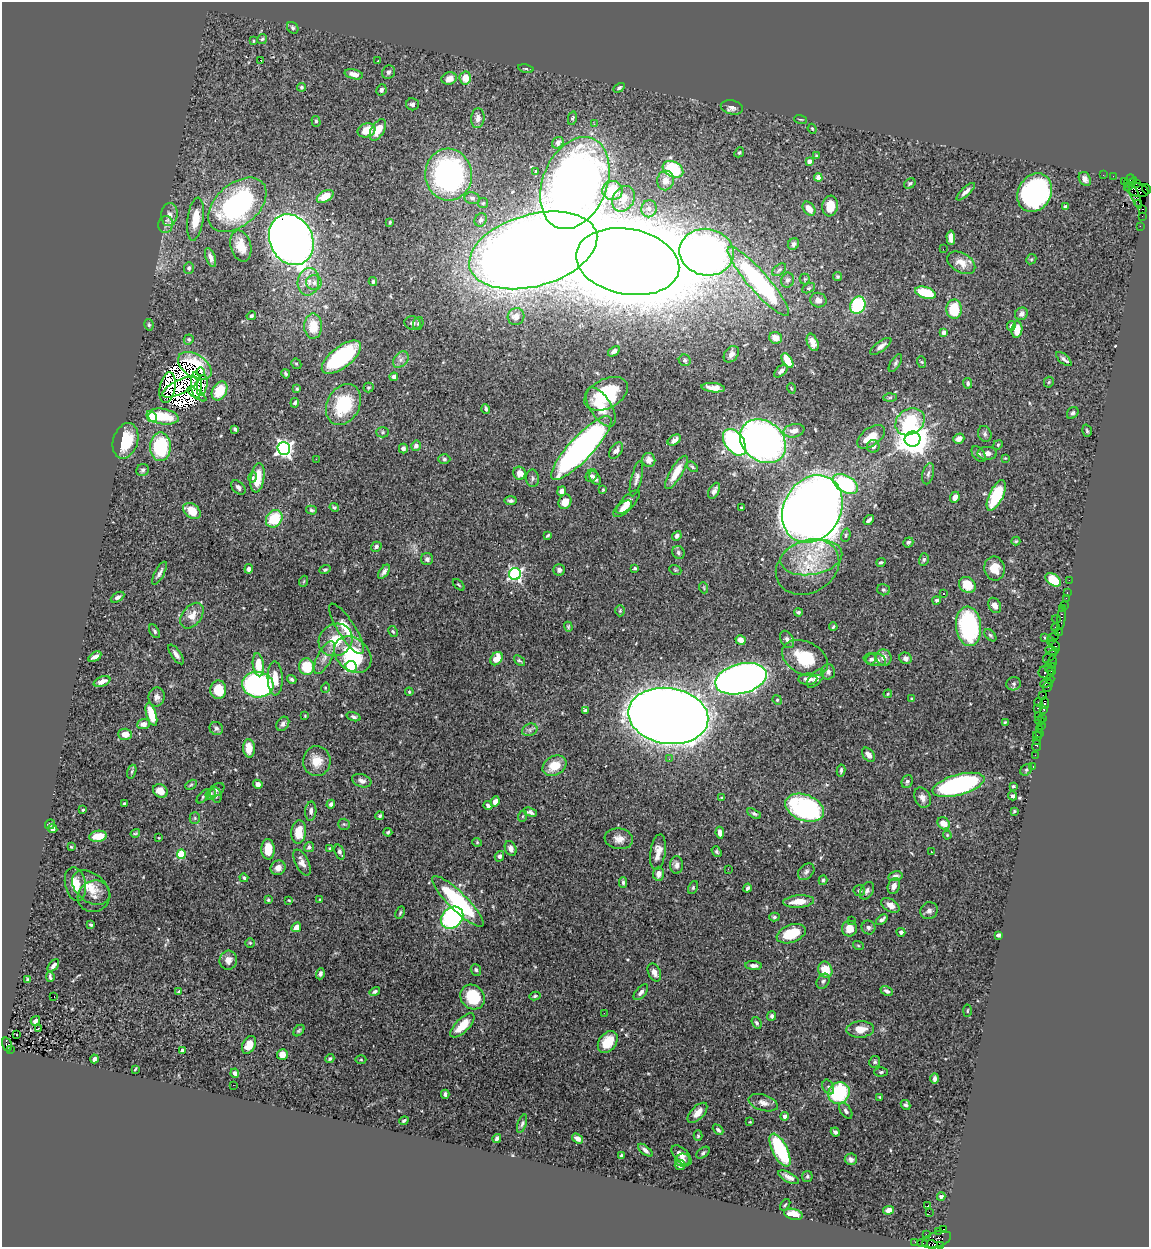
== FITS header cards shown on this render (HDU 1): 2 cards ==
NAXIS1  =                 1147
NAXIS2  =                 1245

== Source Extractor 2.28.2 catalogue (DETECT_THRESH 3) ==
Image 1147 x 1245 px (HDU 1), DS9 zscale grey, 1 PNG px = 1 image px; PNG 1151 x 1249 px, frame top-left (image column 1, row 1245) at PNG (2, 2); each listed source drawn as its Kron ellipse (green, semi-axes under 4 px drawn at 4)
Background 1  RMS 0.036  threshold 0.107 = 3 sigma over >= 5 px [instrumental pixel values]
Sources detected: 529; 10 with non-positive FLUX_AUTO (blend fragments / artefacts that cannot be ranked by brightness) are neither listed nor drawn; of the other 519, the 500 brightest by FLUX_AUTO listed and drawn (19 fainter detections omitted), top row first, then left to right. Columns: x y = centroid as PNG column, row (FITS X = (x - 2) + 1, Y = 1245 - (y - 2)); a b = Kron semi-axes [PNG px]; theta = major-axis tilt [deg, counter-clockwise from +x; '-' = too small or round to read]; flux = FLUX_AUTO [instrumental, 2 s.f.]
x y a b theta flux
293 28 6 5 - 4.7
262 39 5 4 - 3.6
253 41 3 3 - 2.3
260 60 3 2 - 30
378 61 3 2 - 9.8
526 69 8 4 -12 3.3
389 72 7 6 - 5.4
354 74 9 5 -12 17
465 78 6 5 - 30
449 79 8 6 15 19
302 87 4 4 - 3.9
619 88 6 4 32 4.7
381 90 6 5 - 6.8
412 104 6 6 - 7.9
732 107 11 7 -14 11
478 118 10 6 84 11
572 118 7 4 78 3.7
800 119 6 3 -19 2.3
316 121 5 4 - 4.7
594 124 3 2 - 4.8
812 129 5 4 - 2.3
366 130 9 6 20 36
378 130 12 6 59 38
558 143 6 5 - 7.2
739 152 5 4 - 3.5
816 156 4 3 - 2.2
809 161 4 4 - 15
673 169 11 7 -28 130
536 171 3 3 - 2.9
449 175 26 23 -86 620
1103 175 2 2 - 17
1113 176 2 2 - 17
818 178 4 4 - 34
1085 179 7 5 -60 12
665 181 10 8 81 15
1124 181 4 3 - 130
1129 181 7 4 66 200
575 183 48 32 68 2400
910 183 6 4 33 4.6
1130 184 8 2 48 190
1136 184 4 3 - 40
1146 189 5 3 - 54
1137 190 12 7 -19 490
613 191 10 9 - 55
966 192 12 4 43 11
1035 193 20 16 60 640
325 196 9 5 30 33
1135 196 13 4 -68 440
472 198 7 6 - 8.3
623 199 13 10 58 23
483 203 5 5 - 3.7
1139 203 4 2 - 33
237 205 34 21 40 420
830 206 10 7 81 44
1065 207 4 4 - 6.6
649 209 8 7 - 9.7
809 209 8 5 -53 22
1142 209 4 3 - 120
169 214 11 8 85 15
1142 216 2 2 - 15
195 219 21 8 82 48
481 220 7 5 56 8
390 222 3 3 - 3.2
166 225 8 7 - 9.4
1140 226 2 2 - 32
951 238 7 4 -86 23
291 240 26 21 -63 2200
793 244 6 5 - 7.5
241 246 16 10 -74 37
943 249 2 2 - 37
533 250 66 36 16 9500
707 252 27 23 -11 1500
211 257 10 4 -69 12
1031 259 5 4 - 2.9
628 262 52 32 -10 19000
961 263 15 9 -30 29
189 268 6 5 - 5.8
779 270 8 5 40 5.6
838 277 4 4 - 3.8
805 279 5 5 - 2.9
787 280 8 6 71 7
758 281 45 10 -49 400
308 282 14 10 79 26
373 282 4 3 - 4.3
314 283 8 7 - 11
808 288 7 4 27 4.2
925 293 11 5 -17 75
818 300 8 7 - 13
858 305 9 7 67 190
954 309 9 8 - 74
1021 314 6 6 - 9.6
251 316 5 4 - 4.8
516 317 8 8 - 15
412 323 8 6 -16 9.1
418 323 6 5 - 4.5
149 325 6 4 -78 3.6
313 326 12 9 -90 49
1011 326 5 4 - 10
1017 330 8 5 82 32
944 332 4 3 - 11
776 338 6 6 - 20
189 339 5 5 - 4.3
813 342 9 5 -69 18
881 346 12 5 36 12
614 351 6 4 37 8.5
731 354 9 6 52 13
341 357 23 10 38 250
1064 359 9 4 -41 7.2
401 360 9 6 49 11
685 360 6 5 - 4.5
787 360 8 4 -58 38
922 362 6 3 -71 2.6
895 363 10 4 57 5.3
296 364 5 5 - 3.4
195 366 19 11 -32 46
781 371 8 4 41 6.3
200 372 4 3 - 6.5
286 374 5 3 - 4.4
394 377 4 4 - 15
1049 382 5 5 - 3.2
968 383 5 4 - 5.2
196 385 13 5 -87 6.8
202 385 11 5 80 9.3
180 387 19 7 26 5.7
167 388 15 8 79 13
368 388 5 5 - 3.5
713 388 12 4 -6 17
791 388 5 3 - 2
297 389 4 4 - 3.1
219 391 10 7 62 61
197 394 11 4 -34 6.8
606 394 23 14 28 150
890 397 7 4 2 3.9
295 403 5 4 - 5.6
343 405 21 16 61 130
601 407 22 10 -57 54
486 409 5 3 - 4.6
1073 413 6 5 - 5.1
152 417 5 4 - 82
163 417 16 7 -8 79
910 422 15 12 36 130
235 429 4 3 - 5.5
794 431 10 6 11 20
1087 431 6 4 -74 3.7
382 432 6 5 - 4.5
985 434 8 6 -68 6.3
871 437 16 9 36 43
912 439 8 7 - 5000
959 439 6 4 36 14
674 440 7 4 33 14
126 441 18 12 73 78
763 441 25 20 -39 1400
734 442 15 9 -54 520
998 445 5 4 - 3.1
416 446 5 5 - 8.2
873 446 6 6 - 8.8
160 447 14 10 89 160
581 448 42 11 47 930
284 449 6 6 - 860
403 449 5 4 - 9.1
616 450 9 5 54 9.9
987 453 10 6 0 13
979 454 9 5 -50 6.5
1005 458 4 4 - 2
316 459 2 2 - 7
444 459 6 4 0 4.6
649 460 7 6 - 17
692 467 6 4 -39 4.1
143 470 6 6 - 5
676 472 19 6 59 36
520 473 7 6 - 20
928 474 11 5 76 7.3
591 476 7 5 53 5.7
253 477 5 4 - 5.6
257 478 15 6 81 50
533 478 9 6 -88 5.8
595 478 7 5 -56 7.2
636 479 18 5 76 11
845 484 14 8 -31 210
238 487 8 5 -45 8.7
603 490 4 3 - 2.4
562 491 5 4 - 13
714 491 8 5 62 11
996 495 16 7 64 120
955 497 6 4 68 13
511 501 6 4 5 5.8
565 502 7 6 - 26
628 502 15 6 45 22
334 507 5 4 - 3.3
741 508 4 3 - 2.3
623 509 11 5 39 19
812 509 35 28 59 3800
311 510 5 4 - 4.2
192 511 10 7 -39 45
274 519 9 7 52 92
869 520 6 3 42 6
548 535 4 3 - 3.3
846 535 7 4 73 4.1
677 536 5 4 - 6.6
1016 541 4 4 - 2.8
908 542 5 4 - 4.6
376 547 5 4 - 5.7
678 552 7 6 - 5.3
811 557 31 17 9 100
427 559 6 6 - 7.4
924 559 6 4 74 4.3
881 562 4 3 - 3.9
808 567 33 26 28 100
635 568 4 3 - 3.5
249 569 4 4 - 9.6
995 569 12 10 -78 32
325 570 5 4 - 3.9
559 570 6 6 - 7.7
675 570 6 4 -21 3.2
384 572 8 4 55 8.4
159 573 13 4 61 9.5
515 574 6 6 - 490
1053 580 8 5 -35 71
1069 580 2 2 - 22
304 581 5 3 - 2.4
459 585 7 3 -44 3.1
967 585 9 7 -39 39
704 588 5 3 - 2.2
883 590 6 5 - 4.7
1067 592 3 2 - 73
944 593 3 3 - 14
118 597 7 4 31 7.7
1066 598 2 2 - 16
937 600 4 4 - 4.3
995 605 8 6 -62 12
1064 605 2 2 - 58
1062 609 3 3 - 88
620 611 6 5 - 3.1
798 612 4 3 - 4.5
192 616 14 9 52 29
1061 618 12 3 85 200
1056 619 4 3 - 52
969 626 20 12 -84 290
568 627 5 4 - 2.7
833 627 4 3 - 3.5
1055 627 4 3 - 140
346 629 29 8 -58 55
155 631 7 4 -59 4.9
393 631 6 4 -61 2.8
1059 632 4 3 - 60
990 635 7 4 -47 3.9
1054 637 6 2 34 110
1045 638 4 3 - 2.3
787 639 9 6 -62 7.9
336 640 17 15 36 60
741 640 5 4 - 16
1050 640 2 2 - 24
1055 645 7 3 -51 120
1052 651 7 3 -8 290
176 654 11 5 -55 10
353 655 21 15 -43 170
1050 656 8 4 43 330
95 657 7 3 32 9.1
324 657 18 7 62 19
884 657 8 7 - 14
805 658 24 16 -27 100
906 658 6 5 - 8.3
496 659 7 5 53 28
871 659 5 4 - 5.2
875 660 11 6 -9 12
519 661 6 3 -39 3.5
1052 662 6 4 81 200
258 665 12 5 -82 44
307 667 8 7 - 77
351 667 6 5 - 260
1048 667 2 2 - 68
1052 669 6 2 79 290
828 672 7 7 - 7.8
1046 672 7 6 - 780
275 678 17 7 -88 33
815 678 11 6 48 13
292 679 5 3 - 4.6
741 679 26 15 14 2100
808 679 9 5 2 15
1050 679 4 3 - 38
102 681 9 4 22 15
1046 683 6 3 25 180
1014 684 7 6 - 5.8
258 685 16 12 -6 530
1048 686 6 3 65 200
325 688 5 3 - 2.4
218 690 9 8 - 57
409 692 4 3 - 2.6
888 694 4 4 - 2.6
1043 695 2 2 - 56
157 697 9 8 - 12
912 698 4 3 - 2.5
777 700 5 4 - 2.8
1038 702 4 2 - 98
1045 703 6 3 -81 180
1037 708 3 2 - 170
1044 709 3 3 - 100
585 710 4 3 - 5
151 714 12 5 -73 59
305 716 3 2 - 2
668 716 40 28 -8 7800
1038 716 2 2 - 11
354 717 7 4 -17 5.1
1042 718 2 2 - 58
1040 721 5 3 - 110
1005 722 4 3 - 2.8
144 724 6 5 - 12
283 724 8 5 53 7.7
1041 725 2 2 - 58
216 728 7 6 - 6.5
1040 729 3 2 - 89
530 730 8 6 22 6.7
1039 733 3 2 - 26
125 734 7 5 -3 22
1037 736 5 2 - 28
1036 740 3 2 - 13
1037 745 6 3 81 140
249 748 9 6 -86 30
868 755 8 5 -50 14
1035 755 2 2 - 28
669 759 2 2 - 6.4
317 761 15 13 88 36
554 766 12 9 29 45
1033 766 4 3 - 29
841 770 6 3 81 4.3
1026 770 6 5 - 4.4
132 772 7 4 72 4.4
362 781 10 6 -19 9.4
907 782 7 5 67 5.1
258 784 5 4 - 12
191 785 6 4 29 3.1
958 785 27 10 15 410
1013 786 3 3 - 2.7
216 790 9 5 35 6.7
160 791 8 6 -32 20
211 794 6 5 - 4.6
216 795 8 5 -70 7
203 796 9 4 47 4.7
1013 796 5 4 - 6.1
722 798 4 4 - 2.7
922 798 10 7 -64 13
495 802 5 4 - 9.2
124 803 3 2 - 2.5
331 804 4 4 - 6.9
488 805 4 3 - 6.6
804 808 20 13 -21 340
83 810 3 2 - 2.4
311 811 10 5 87 9.3
1014 811 4 3 - 2.7
530 812 7 4 -17 7
754 814 7 4 -31 4.8
380 816 4 4 - 3.8
523 816 6 4 71 3.3
195 818 5 5 - 3.9
944 823 7 5 -44 26
50 824 5 4 - 3.7
344 824 6 5 - 4.6
53 829 5 4 - 8
299 832 12 7 85 45
388 832 4 3 - 4.3
135 833 5 3 - 2.7
720 833 6 4 -81 16
947 835 4 4 - 2.3
98 836 9 5 8 40
158 838 3 2 - 2.3
619 839 14 10 -7 19
477 842 4 4 - 2.5
71 847 3 2 - 2.1
309 847 5 5 - 7.2
330 848 3 3 - 2.6
511 848 8 5 -68 12
268 849 10 6 -88 46
340 852 8 4 -69 6.6
658 852 18 7 81 23
716 852 6 4 -54 4
931 852 3 2 - 14
181 854 5 4 - 110
499 856 5 4 - 5.9
302 863 14 6 -63 16
676 865 9 6 87 9.6
278 868 7 7 - 15
728 869 3 2 - 4.6
806 872 9 7 48 7.5
658 874 7 5 87 13
895 876 7 5 12 10
244 878 4 4 - 5
823 880 5 3 - 3.8
623 883 5 4 - 4.3
75 884 17 10 -78 35
894 886 8 6 69 13
693 887 7 4 65 4.1
91 888 21 14 -39 42
747 888 4 3 - 4.9
859 891 6 5 - 5.1
867 891 9 6 61 9.1
94 896 16 15 - 21
268 900 3 3 - 3.1
289 900 3 3 - 2
320 900 4 3 - 3.1
458 901 35 9 -44 230
799 902 15 6 5 34
890 905 10 6 -31 17
929 911 9 8 - 8.9
400 913 6 3 64 3.2
774 917 5 4 - 4.2
452 918 12 10 41 380
851 920 2 2 - 4.8
882 920 6 4 41 7
91 925 4 3 - 3.6
296 927 5 4 - 20
868 927 7 7 - 6.3
849 929 8 7 - 24
901 932 4 4 - 6.1
791 934 15 8 20 70
998 935 4 3 - 4.9
250 943 4 4 - 3.4
858 945 5 3 - 2.6
228 960 9 9 - 16
53 966 7 4 47 7.5
754 966 8 4 -4 8.7
476 970 6 5 - 4.8
825 970 8 6 -66 49
654 972 9 6 -64 13
320 974 6 4 72 7.1
50 977 5 3 - 4.3
27 979 4 3 - 2.4
823 981 8 6 57 6.4
375 991 5 4 - 6.7
887 991 6 4 -25 7.8
179 992 4 3 - 7.1
641 992 9 5 49 9.4
535 996 5 4 - 3.5
54 997 3 2 - 9.1
472 997 13 11 -45 93
967 1011 6 3 88 2.3
604 1013 2 2 - 4.9
772 1016 5 4 - 5.1
35 1021 5 3 - 6.2
757 1023 6 4 -55 4.7
462 1025 15 6 45 45
38 1028 3 2 - 41
860 1029 14 8 4 28
299 1031 6 4 48 3.8
16 1034 3 3 - 7.8
608 1042 12 8 53 51
7 1045 7 5 -73 710
249 1045 9 6 63 28
10 1049 3 2 - 120
182 1050 4 3 - 6.8
282 1054 5 5 - 21
330 1058 5 4 - 3.8
94 1059 4 3 - 5.8
361 1060 5 3 - 2.5
875 1062 6 5 - 4.2
135 1069 4 2 - 2.3
881 1072 7 4 1 4.6
235 1073 4 4 - 7.6
935 1079 5 4 - 7.2
233 1085 2 2 - 3.5
828 1087 8 5 -63 5.8
839 1093 11 10 - 170
445 1094 4 3 - 5.2
880 1097 3 3 - 2.6
763 1103 15 8 -17 16
905 1105 5 4 - 5.9
846 1111 9 5 -57 7
697 1113 12 6 46 21
785 1116 4 4 - 14
404 1120 5 3 - 3.6
750 1122 4 3 - 2.5
522 1124 10 4 71 5.1
718 1130 6 4 -44 4.5
835 1132 5 3 - 5.9
698 1136 5 4 - 3.5
497 1138 4 3 - 6.4
578 1138 6 4 -34 10
645 1150 9 4 -40 8.6
780 1150 18 7 -64 170
703 1153 7 5 39 4.8
682 1155 12 6 -44 16
621 1156 4 3 - 4
851 1159 6 6 - 7.6
682 1160 7 6 - 9.2
680 1165 5 5 - 10
807 1176 5 5 - 4
789 1177 11 5 -28 13
941 1196 4 3 - 4.2
785 1205 6 3 54 2.8
928 1206 3 3 - 41
889 1210 5 4 - 18
929 1212 2 2 - 740
793 1214 9 5 -12 37
944 1229 4 3 - 1200
938 1231 3 2 - 21
926 1234 2 2 - 25
937 1240 15 7 19 1200
915 1242 2 2 - 22
922 1243 5 3 - 48
932 1244 5 3 - 200
941 1245 3 3 - 77
At the frame edge (FLAGS 8, measured only in part): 2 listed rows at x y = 1146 189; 941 1245
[19 fainter detections neither listed nor drawn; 10 non-positive-flux detections neither listed nor drawn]